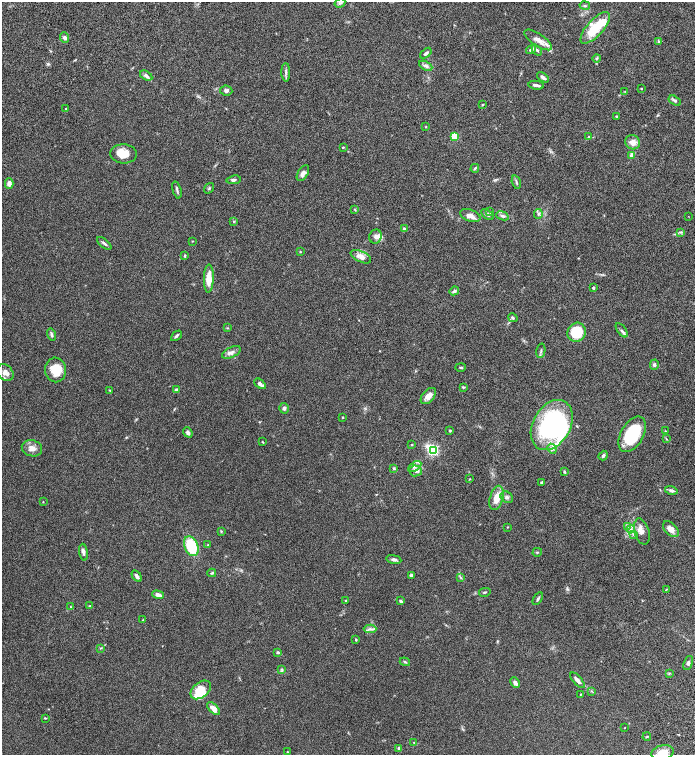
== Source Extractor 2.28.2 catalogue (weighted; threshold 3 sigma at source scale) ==
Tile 11 of 4 x 4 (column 3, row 3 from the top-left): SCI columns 3032-4416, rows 1608-3112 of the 6200 x 6220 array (HDU 1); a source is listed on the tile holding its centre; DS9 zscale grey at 2 x 2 block average (1 PNG px = mean of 2 x 2 image px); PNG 697 x 757 px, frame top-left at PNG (2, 2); each listed source drawn as its Kron ellipse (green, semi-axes under 4 px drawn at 4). Nothing masked; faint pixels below the display range render black.
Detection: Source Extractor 2.28.2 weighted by HDU 2 'WHT'; one run over the whole footprint, this tile lists its part. Background 0.0762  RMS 0.0039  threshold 0.016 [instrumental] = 3 sigma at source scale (4.09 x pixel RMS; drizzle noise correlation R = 1.36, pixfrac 0.8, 0.05/0.05 arcsec/px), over >= 5 px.
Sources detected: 154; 3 inside a brighter object's white glare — neither listed nor drawn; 9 inside a brighter listed object's ellipse — not listed separately; the other 142 listed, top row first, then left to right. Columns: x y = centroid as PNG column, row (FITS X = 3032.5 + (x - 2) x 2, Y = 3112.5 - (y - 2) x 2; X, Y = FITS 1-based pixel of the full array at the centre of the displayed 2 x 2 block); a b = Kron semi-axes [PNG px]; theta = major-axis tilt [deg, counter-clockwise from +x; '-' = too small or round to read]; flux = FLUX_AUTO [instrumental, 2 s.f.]
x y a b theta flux
340 3 5 3 - 1.4
585 6 5 4 - 1.4
595 28 20 8 48 23
65 38 5 4 - 2
538 40 16 6 -33 5.8
659 41 3 3 - 0.86
531 49 5 3 - 2.6
537 50 6 3 -48 1.4
426 53 7 3 39 1.7
596 58 4 3 - 0.85
426 66 7 4 -27 2.4
286 72 9 3 -89 1.9
146 76 7 4 -32 2.3
543 77 7 3 -36 2.3
536 85 8 3 -10 2.8
641 89 2 2 - 0.66
226 91 6 5 - 1.9
625 91 2 2 - 0.41
675 101 7 3 -33 1.7
482 105 3 2 - 0.57
65 109 2 2 - 0.38
616 116 2 2 - 0.67
426 127 3 2 - 0.39
455 136 3 3 - 26
589 137 3 3 - 0.74
633 142 7 7 - 5.5
343 147 3 2 - 0.64
124 154 13 9 -4 8.8
632 155 3 3 - 9.9
475 168 4 3 - 0.84
303 173 9 5 58 3.2
234 180 7 3 8 1.4
516 182 7 2 -74 1.2
9 183 5 4 - 3.9
209 188 6 2 55 0.83
177 190 9 2 -73 1.3
355 210 3 2 - 0.53
490 212 4 3 - 0.82
538 214 5 3 - 1.2
487 215 7 4 -33 1.6
470 216 10 5 -21 5.1
502 216 6 4 -22 1.8
688 216 3 2 - 0.24
233 221 3 2 - 0.49
404 229 2 2 - 4
680 232 4 2 - 0.85
375 237 7 6 - 2.8
192 241 2 2 - 0.42
104 243 8 3 -40 1.7
300 252 3 3 - 0.54
185 256 4 3 - 0.93
361 257 11 5 -26 5.1
209 279 14 5 88 11
593 288 2 2 - 1.3
454 291 5 3 - 1.6
513 318 5 3 - 0.86
227 328 3 3 - 0.53
622 330 8 3 -53 1.5
577 332 10 9 - 26
52 335 6 3 -74 1.5
176 336 6 3 44 1.6
541 351 7 2 79 1.1
231 352 10 5 25 3.5
654 365 5 4 - 1.8
461 367 5 3 - 0.84
56 370 12 10 -81 16
5 373 9 7 -45 4.7
260 384 7 3 -41 3
463 387 3 3 - 0.72
177 389 4 3 - 1.2
110 390 3 2 - 0.44
428 396 9 6 49 5.6
284 408 5 4 - 1.6
342 417 2 2 - 0.7
552 425 27 18 61 110
450 431 3 2 - 0.72
666 431 3 2 - 0.48
188 432 5 4 - 2
632 434 19 11 61 43
666 439 4 2 - 0.6
263 442 3 2 - 0.46
412 445 3 2 - 0.54
32 448 10 8 -16 5.6
552 449 5 4 - 1.6
433 450 4 3 - 110
603 456 5 3 - 1.4
415 466 7 4 33 3.1
394 468 4 3 - 0.85
415 471 6 5 - 2.7
564 472 4 3 - 0.97
469 479 3 2 - 0.36
541 482 3 2 - 0.69
671 490 6 4 -14 2.3
507 497 7 5 -38 2.2
497 498 12 6 74 9.1
43 502 3 2 - 0.36
627 526 4 3 - 1.1
507 527 3 2 - 0.39
631 529 4 3 - 1.3
671 529 9 6 -46 5.2
221 532 3 3 - 0.6
642 532 13 7 -73 5.5
634 534 3 3 - 0.79
208 545 3 3 - 0.57
191 546 10 6 -69 33
83 552 8 4 -81 2.6
537 552 5 3 - 0.85
394 559 7 3 -11 1.9
212 573 4 3 - 0.88
411 575 3 2 - 2
137 576 6 3 -57 2.3
460 577 3 2 - 0.67
667 589 3 2 - 0.41
485 592 6 2 12 0.83
158 595 6 3 -18 3.8
538 599 7 3 58 1.4
346 600 2 2 - 0.69
401 601 3 3 - 1.3
90 606 3 3 - 0.58
70 607 3 2 - 0.5
143 620 3 2 - 0.44
370 629 6 4 -1 2.2
356 640 2 2 - 1.1
101 648 3 2 - 0.65
278 652 4 3 - 0.96
405 662 5 3 - 0.93
688 663 7 4 71 1.7
282 669 4 2 - 0.8
669 673 3 2 - 0.54
577 680 9 3 -48 3.2
515 683 5 3 - 3.4
201 690 11 7 39 18
592 691 4 2 - 0.59
580 694 4 2 - 0.44
214 709 8 4 -46 5.7
45 718 3 2 - 0.54
625 728 2 2 - 0.32
647 737 4 2 - 0.64
414 743 4 2 - 0.59
399 748 2 2 - 4.9
287 752 3 2 - 0.57
663 753 11 7 11 11
Isophote crosses this tile's border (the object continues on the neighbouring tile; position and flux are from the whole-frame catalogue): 1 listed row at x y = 663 753
Diffuse or blended objects may show on this block-average render without a row.